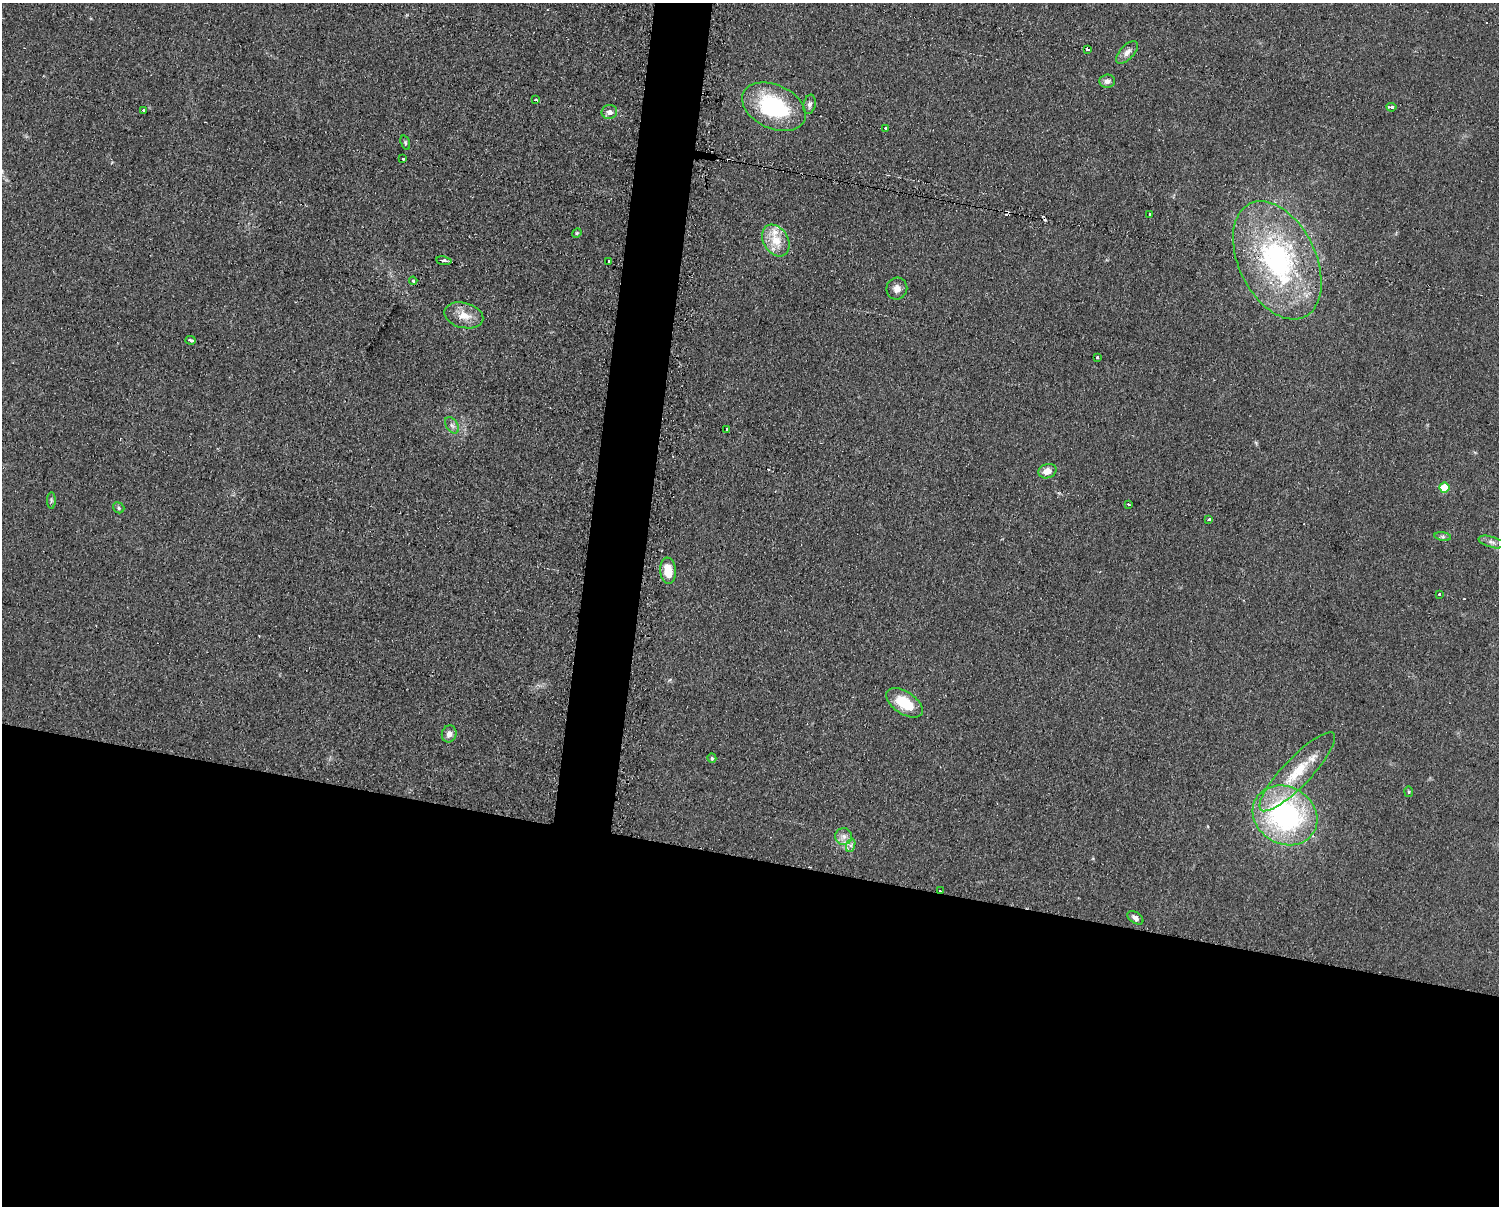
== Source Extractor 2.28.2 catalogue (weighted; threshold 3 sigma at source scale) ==
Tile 11 of 3 x 4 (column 2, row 4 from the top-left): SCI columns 1620-3116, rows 1-1204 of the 4863 x 4814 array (HDU 1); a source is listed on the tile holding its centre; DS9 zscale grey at full resolution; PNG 1501 x 1208 px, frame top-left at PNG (2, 3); each listed source drawn as its Kron ellipse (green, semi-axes under 4 px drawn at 4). Shown black and unused: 31% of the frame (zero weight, under 2 of 3 exposures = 2% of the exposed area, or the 3 px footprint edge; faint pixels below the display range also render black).
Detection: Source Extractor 2.28.2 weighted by HDU 2 'WHT'; one run over the whole footprint, this tile lists its part. Background 0.098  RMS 0.011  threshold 0.0502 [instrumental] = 3 sigma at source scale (4.5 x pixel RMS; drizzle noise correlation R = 1.50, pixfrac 1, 0.05/0.05 arcsec/px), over >= 5 px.
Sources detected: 53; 6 cosmic-ray / hot-pixel residue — neither listed nor drawn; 2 inside a brighter listed object's ellipse — not listed separately; the other 45 listed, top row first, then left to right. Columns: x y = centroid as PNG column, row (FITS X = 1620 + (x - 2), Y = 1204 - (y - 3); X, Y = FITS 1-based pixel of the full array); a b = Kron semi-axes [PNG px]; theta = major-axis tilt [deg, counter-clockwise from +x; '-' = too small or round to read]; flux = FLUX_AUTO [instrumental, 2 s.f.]
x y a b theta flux
1088 50 4 3 - 20
1127 52 14 7 47 6.7
1107 81 8 6 5 4.5
536 100 3 3 - 6
810 104 10 6 78 3.9
774 107 34 21 -25 110
1391 107 5 3 - 9
143 110 3 2 - 1.8
609 112 8 7 - 6.2
885 128 3 3 - 2.9
405 143 7 4 -71 1.8
403 159 3 3 - 3.1
1150 215 3 3 - 25
577 233 5 4 - 1.2
776 240 17 12 -59 21
1277 260 63 38 -64 220
444 261 7 4 -9 6.3
608 262 3 3 - 2.4
413 281 4 3 - 1.6
897 289 11 10 - 6.8
464 315 20 12 -14 17
190 340 5 3 - 8
1097 358 3 3 - 11
452 425 9 5 -53 3.6
727 429 3 2 - 2.6
1047 471 9 7 16 10
1444 488 5 5 - 46
51 500 8 4 -90 2
1129 504 3 2 - 2.1
119 508 6 5 - 2.3
1209 519 3 3 - 3.8
1443 536 8 4 -9 2.3
1491 542 13 5 -15 4.2
668 571 13 8 -84 20
1439 594 3 3 - 2.6
904 703 20 11 -34 35
449 734 8 7 - 6.7
712 758 4 4 - 2
1297 772 53 14 46 48
1409 792 5 4 - 1.4
1285 815 33 28 -31 220
844 836 8 8 - 6.2
851 845 7 4 72 2.9
941 891 3 2 - 1.9
1135 918 9 5 -35 4.6
Overlapping masked pixels (flux is a lower limit): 1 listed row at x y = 941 891